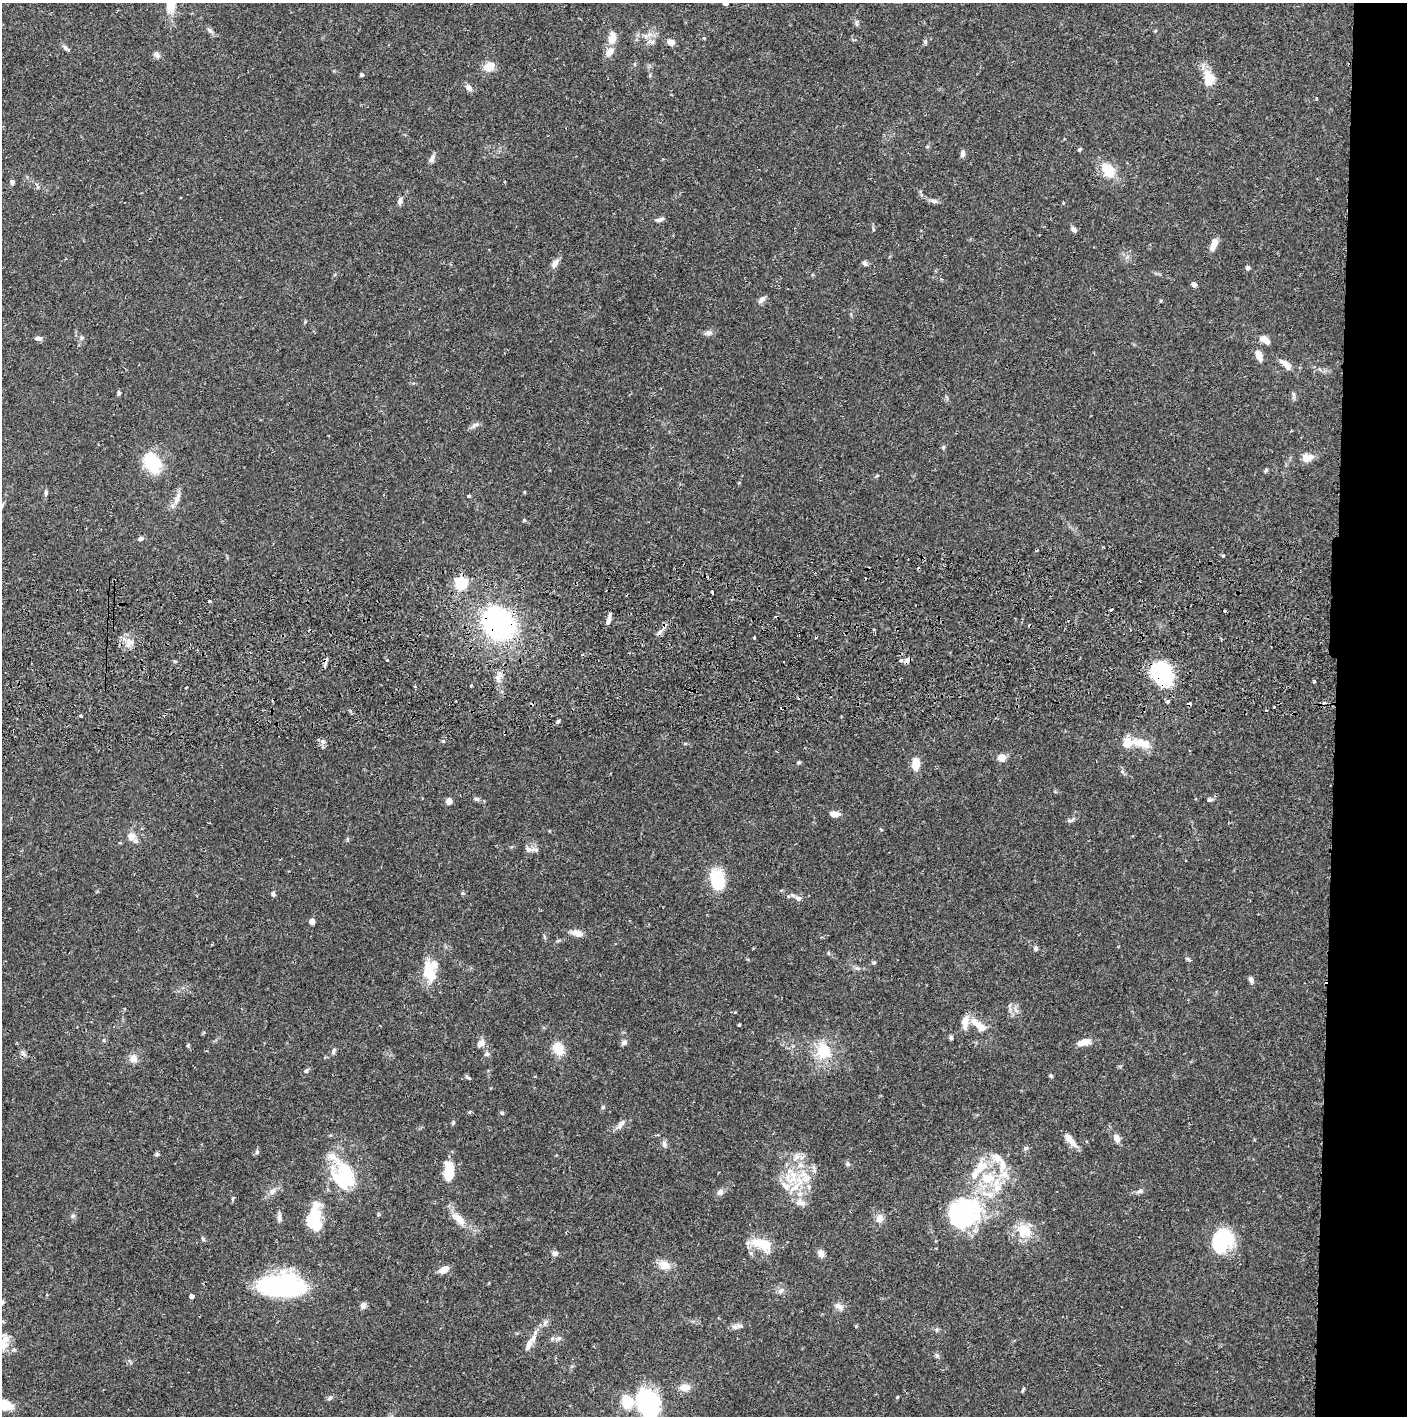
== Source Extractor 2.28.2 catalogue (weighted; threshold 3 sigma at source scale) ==
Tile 6 of 3 x 3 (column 3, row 2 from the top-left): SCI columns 2816-4220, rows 1472-2885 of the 4227 x 4357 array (HDU 1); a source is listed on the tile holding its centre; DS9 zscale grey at full resolution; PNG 1409 x 1418 px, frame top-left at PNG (2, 3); no overlay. Shown black and unused: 5% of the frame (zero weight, under 2 of 3 exposures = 3% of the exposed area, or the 3 px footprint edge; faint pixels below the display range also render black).
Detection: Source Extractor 2.28.2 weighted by HDU 2 'WHT'; one run over the whole footprint, this tile lists its part. Background 0.0679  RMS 0.0049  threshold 0.0219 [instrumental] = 3 sigma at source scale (4.5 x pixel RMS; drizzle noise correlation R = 1.50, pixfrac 1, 0.05/0.05 arcsec/px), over >= 5 px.
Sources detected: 200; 6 inside a brighter object's white glare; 13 cosmic-ray / hot-pixel residue — not listed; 18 inside a brighter listed object's ellipse — not listed separately; the other 163 listed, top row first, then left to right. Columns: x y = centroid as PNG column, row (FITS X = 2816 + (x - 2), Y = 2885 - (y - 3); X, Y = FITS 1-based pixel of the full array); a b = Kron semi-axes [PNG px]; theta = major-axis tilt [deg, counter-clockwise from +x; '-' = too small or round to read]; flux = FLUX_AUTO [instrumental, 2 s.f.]
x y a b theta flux
725 3 4 4 - 4.2
170 4 18 10 86 12
856 23 7 4 -72 0.88
210 30 10 5 -38 1.5
645 36 7 4 -70 1.1
613 39 14 11 64 4.2
671 42 8 6 -17 2.5
925 42 6 5 - 0.77
65 48 11 5 -42 1.3
157 55 9 7 -40 1.8
489 66 13 10 24 6
362 75 4 4 - 1.1
650 75 6 4 73 0.55
1209 78 21 14 -78 8.9
469 88 9 7 -41 2.4
1079 149 6 4 26 0.59
963 154 10 6 75 1.4
432 159 12 6 64 2.1
1108 170 19 13 -53 10
12 182 6 5 - 1.3
400 201 9 5 71 1.7
934 201 11 5 -12 1.6
660 219 11 5 14 1.5
1074 230 8 5 -54 1.4
1214 244 13 7 70 4.4
555 263 14 7 57 2.6
865 263 7 6 - 1.2
1248 268 6 5 - 1
1194 284 6 5 - 1.5
762 299 12 6 48 1.8
1161 301 4 3 - 0.57
708 333 11 6 6 1.6
81 338 6 5 - 1
38 339 9 5 -3 1.8
1265 340 12 7 -33 4
1259 355 13 7 -68 4.4
1286 365 18 7 -43 4.2
119 393 6 4 88 0.87
1293 394 7 4 -71 0.92
476 425 13 6 28 1.7
943 447 6 5 - 0.75
1307 458 10 7 12 5.8
152 462 21 14 -60 25
877 476 5 4 - 0.67
46 493 7 5 82 1.1
469 496 4 4 - 0.51
176 500 16 7 74 3.4
524 520 5 4 - 0.53
141 539 6 5 - 1.5
460 583 13 12 - 14
712 592 3 3 - 0.91
209 601 3 3 - 1.6
608 621 11 5 74 2.2
498 623 30 25 -35 91
659 632 9 5 51 1.7
754 637 3 2 - 0.64
130 642 13 8 24 3.7
387 660 3 2 - 0.47
901 660 4 3 - 2
907 660 8 5 34 1.8
326 661 12 4 80 1.4
1162 674 28 21 -55 34
498 678 15 7 76 2.9
1314 681 3 3 - 1.6
471 685 3 3 - 1.6
456 701 2 2 - 0.38
1168 701 5 4 - 1.1
1274 707 3 2 - 0.44
80 716 3 3 - 0.87
558 722 5 4 - 0.85
322 741 6 5 - 1.2
443 741 5 3 - 0.49
1141 743 29 10 -15 8.8
1002 757 9 7 16 3.8
799 762 5 4 - 0.6
916 764 11 7 90 9.6
476 799 8 5 -7 1.2
1210 800 8 5 9 1.2
449 801 5 4 - 6.8
834 814 11 6 -8 3.6
1071 820 12 4 30 1.2
131 836 11 10 - 3.9
120 843 5 3 - 0.46
528 849 9 7 -38 1.7
717 880 19 12 -79 24
273 894 5 5 - 1.3
798 898 10 7 -34 2.1
312 922 4 4 - 4.9
578 933 11 7 -16 4.8
544 937 6 4 -88 0.68
821 937 3 3 - 0.51
1035 948 6 5 - 1.2
874 962 5 5 - 0.77
429 973 29 13 -75 13
1251 980 7 5 -68 1.6
739 1025 3 3 - 0.64
978 1025 26 9 -41 7.3
951 1038 6 5 - 0.75
104 1040 5 3 - 0.51
624 1042 8 6 34 1.5
1084 1042 13 6 13 5.5
481 1043 12 8 42 3.1
558 1048 15 11 -64 8.1
334 1051 9 5 74 1.6
824 1051 26 20 -88 16
23 1053 11 4 -45 1.3
487 1054 7 6 - 1.2
133 1059 10 10 - 3.3
306 1071 7 5 50 0.97
1051 1076 5 4 - 0.82
468 1077 8 4 -30 0.79
603 1107 5 4 - 0.65
502 1113 6 4 -42 0.68
621 1124 15 6 51 2.5
1116 1138 9 6 -66 3
1070 1139 18 6 -48 5.3
664 1144 8 6 -73 1.6
1026 1148 6 4 18 0.78
257 1152 7 5 -80 1
157 1154 6 5 - 0.79
848 1164 7 5 -50 1
1002 1164 25 9 88 7.7
449 1171 18 9 -90 15
345 1173 37 21 -70 24
805 1177 24 11 -62 9.6
988 1178 23 16 -3 17
793 1179 15 8 33 6.5
795 1187 22 7 39 5.8
272 1191 9 6 41 2
1139 1191 9 5 18 1.3
720 1192 9 7 41 2.1
800 1194 8 7 - 2.2
801 1203 14 8 -7 3.1
314 1215 22 17 -89 12
73 1216 6 4 1 0.85
961 1216 38 32 35 65
279 1218 12 5 90 1.7
879 1218 10 9 - 3.1
459 1219 22 10 -42 6.6
1024 1231 20 17 -31 11
203 1239 6 5 - 0.74
1222 1239 24 20 -13 26
762 1244 29 13 -21 12
555 1253 7 7 - 1.6
821 1254 9 7 -54 2.5
664 1265 14 10 -23 5.4
444 1270 9 6 28 6.2
281 1286 39 17 -1 100
781 1291 7 6 - 1.4
191 1296 4 4 - 2.1
363 1306 7 6 - 2.2
839 1306 13 7 -32 2.6
545 1323 9 5 54 1.5
740 1326 11 5 -10 1.7
552 1339 6 5 - 0.92
4 1342 25 14 77 8.1
528 1344 20 8 69 4
685 1387 12 8 4 4.9
1023 1389 7 3 63 0.7
897 1397 4 3 - 0.56
330 1398 9 4 35 0.92
5 1405 14 9 -14 12
650 1406 36 26 84 31
Overlapping masked pixels (flux is a lower limit): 4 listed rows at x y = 498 623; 907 660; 326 661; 1162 674
Isophote crosses this tile's border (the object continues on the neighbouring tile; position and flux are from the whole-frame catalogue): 5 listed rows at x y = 725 3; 170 4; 4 1342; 5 1405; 650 1406
Unlisted compact peaks at least as high as the median listed source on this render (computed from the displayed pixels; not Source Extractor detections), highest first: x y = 1266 470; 1223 556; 462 893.